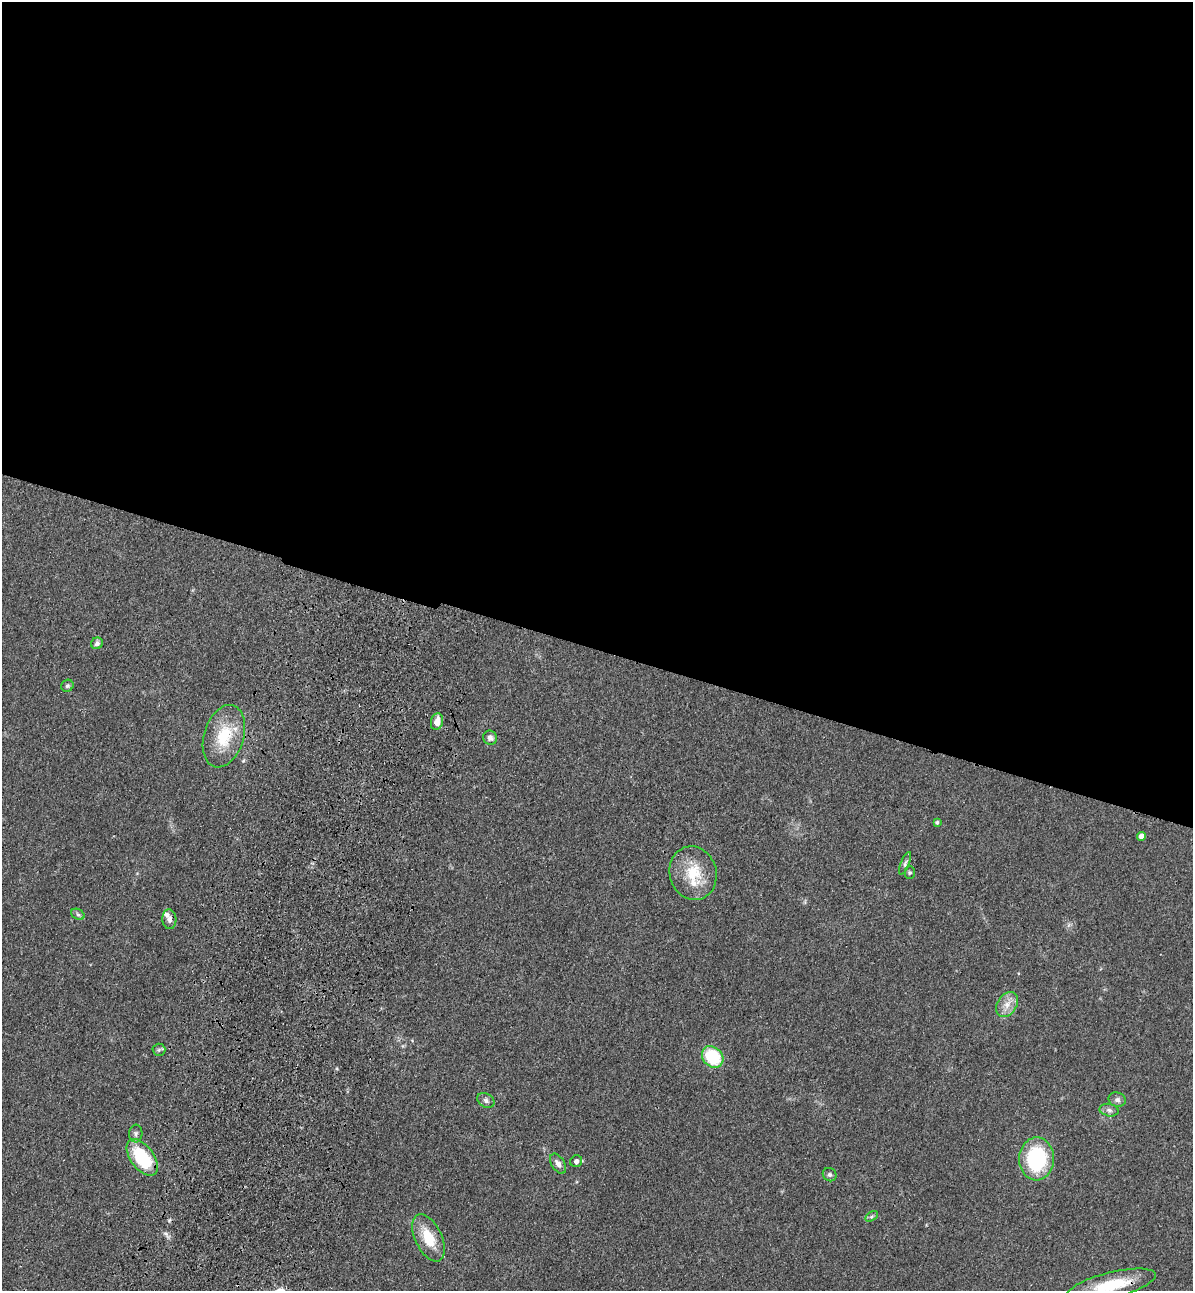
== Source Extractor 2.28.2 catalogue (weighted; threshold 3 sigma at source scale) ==
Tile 3 of 4 x 4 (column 3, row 1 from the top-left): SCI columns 2735-3925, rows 3903-5191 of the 5346 x 5227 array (HDU 1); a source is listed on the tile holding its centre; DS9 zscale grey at full resolution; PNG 1195 x 1293 px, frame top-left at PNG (2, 2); each listed source drawn as its Kron ellipse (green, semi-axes under 4 px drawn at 4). Shown black and unused: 50% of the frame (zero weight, under 3 of 4 exposures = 6% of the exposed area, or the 3 px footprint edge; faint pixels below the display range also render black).
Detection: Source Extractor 2.28.2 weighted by HDU 2 'WHT'; one run over the whole footprint, this tile lists its part. Background 0.0962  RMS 0.0061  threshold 0.0274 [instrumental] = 3 sigma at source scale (4.5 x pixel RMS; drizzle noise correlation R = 1.50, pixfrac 1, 0.05/0.05 arcsec/px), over >= 5 px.
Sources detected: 29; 2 inside a brighter listed object's ellipse — not listed separately; the other 27 listed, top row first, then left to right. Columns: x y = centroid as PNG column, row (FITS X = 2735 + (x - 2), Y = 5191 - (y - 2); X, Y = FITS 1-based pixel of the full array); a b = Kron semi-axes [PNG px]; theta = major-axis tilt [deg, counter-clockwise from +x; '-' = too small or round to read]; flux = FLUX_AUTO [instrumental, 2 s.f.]
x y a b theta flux
97 643 6 5 - 2.2
67 686 6 5 - 1.2
437 722 8 6 75 5.5
224 736 32 20 72 25
490 738 7 6 - 2.7
937 822 4 3 - 0.9
1141 836 4 4 - 4.5
905 863 12 3 67 1.4
693 873 27 23 -75 20
910 873 6 5 - 1
78 914 7 5 -30 1.3
169 919 10 7 -86 2.7
1007 1005 14 9 55 5.7
159 1050 6 6 - 1.2
713 1057 12 9 -45 30
486 1100 9 7 -33 1.9
1117 1100 9 7 -16 2.1
1109 1110 9 6 -11 2.1
136 1134 9 6 87 1.8
142 1157 21 11 -54 38
1036 1159 21 17 87 52
576 1161 6 5 - 2.8
558 1164 11 6 -57 3
830 1175 7 6 - 1.5
872 1216 7 4 31 1.1
429 1238 25 13 -65 16
1112 1285 45 12 14 25
Overlapping masked pixels (flux is a lower limit): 1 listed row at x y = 1112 1285
Isophote crosses this tile's border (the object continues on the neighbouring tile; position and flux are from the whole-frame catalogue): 1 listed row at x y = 1112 1285